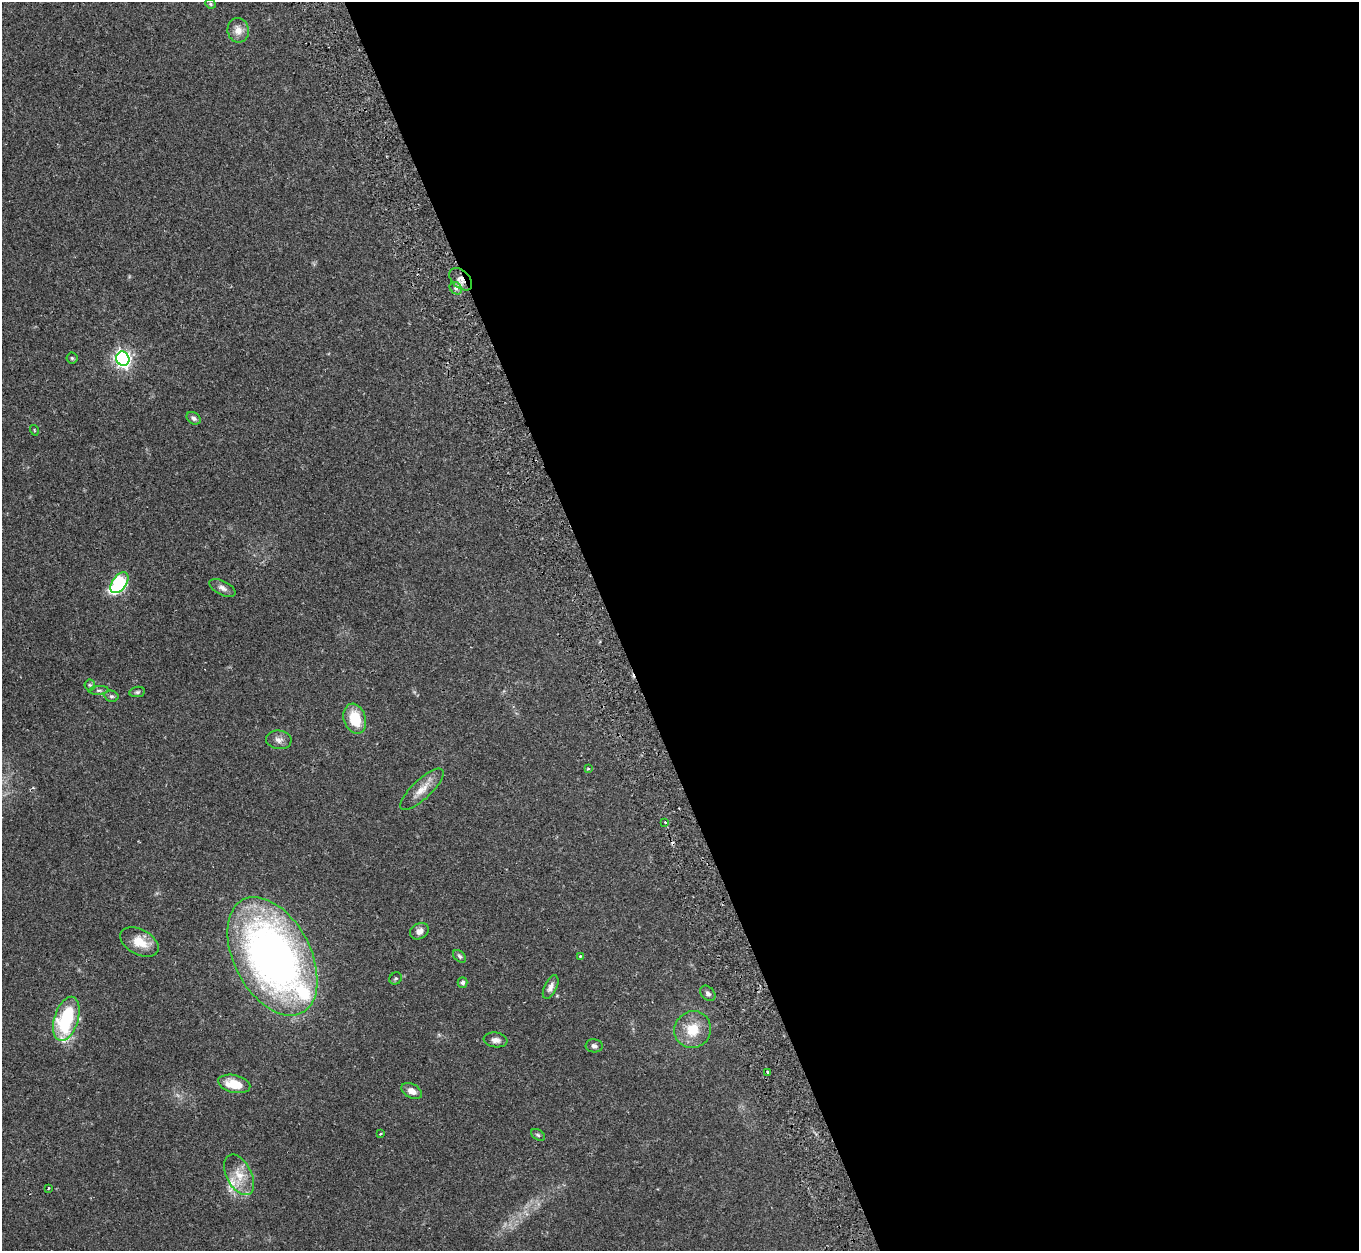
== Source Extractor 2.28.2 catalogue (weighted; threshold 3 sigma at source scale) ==
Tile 8 of 4 x 4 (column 4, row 2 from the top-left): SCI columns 4142-5498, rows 2682-3930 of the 5572 x 5527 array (HDU 1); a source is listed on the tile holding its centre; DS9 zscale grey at full resolution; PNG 1361 x 1253 px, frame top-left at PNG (2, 2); each listed source drawn as its Kron ellipse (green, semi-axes under 4 px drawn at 4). Shown black and unused: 55% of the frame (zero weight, under 2 of 3 exposures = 4% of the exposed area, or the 3 px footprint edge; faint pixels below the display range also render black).
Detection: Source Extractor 2.28.2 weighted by HDU 2 'WHT'; one run over the whole footprint, this tile lists its part. Background 0.082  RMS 0.0059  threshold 0.0265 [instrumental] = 3 sigma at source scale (4.5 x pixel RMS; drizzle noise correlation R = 1.50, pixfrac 1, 0.05/0.05 arcsec/px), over >= 5 px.
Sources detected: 43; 1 cosmic-ray / hot-pixel residue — neither listed nor drawn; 3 inside a brighter listed object's ellipse — not listed separately; the other 39 listed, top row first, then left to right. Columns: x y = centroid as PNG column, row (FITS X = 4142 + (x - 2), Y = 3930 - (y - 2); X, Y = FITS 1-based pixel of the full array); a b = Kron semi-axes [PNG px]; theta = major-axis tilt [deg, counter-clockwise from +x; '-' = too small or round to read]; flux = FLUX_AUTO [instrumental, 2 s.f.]
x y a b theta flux
210 4 5 4 - 0.8
238 30 12 10 -80 5
461 279 13 8 -43 4
456 288 7 5 -46 1.5
72 358 5 5 - 0.81
123 359 7 6 - 190
194 418 8 5 -34 1.6
34 430 5 3 - 0.43
119 583 12 7 53 68
222 588 14 7 -26 2.6
90 685 5 5 - 0.77
99 690 10 4 4 1.1
137 692 8 5 10 1
111 696 7 5 -13 1.2
355 719 15 11 -73 16
279 740 13 9 -8 2.8
588 769 4 3 - 0.58
422 789 28 9 43 7.2
665 822 2 2 - 0.48
419 931 10 7 28 3.2
139 942 21 12 -28 10
272 956 64 38 -62 310
460 956 7 5 -42 1.2
580 956 4 3 - 0.78
396 978 6 5 - 0.94
463 982 5 5 - 1.4
551 987 13 6 64 2.7
708 993 9 6 -45 1.7
66 1019 23 12 73 42
693 1030 19 18 - 13
496 1040 12 7 -8 2.9
594 1046 8 6 -4 1.7
768 1072 3 3 - 1.3
234 1084 16 8 -14 11
412 1091 11 7 -29 3.8
380 1134 3 2 - 0.91
538 1135 7 5 -32 0.96
239 1175 22 12 -63 10
48 1188 3 3 - 0.82
Overlapping masked pixels (flux is a lower limit): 1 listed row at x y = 461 279